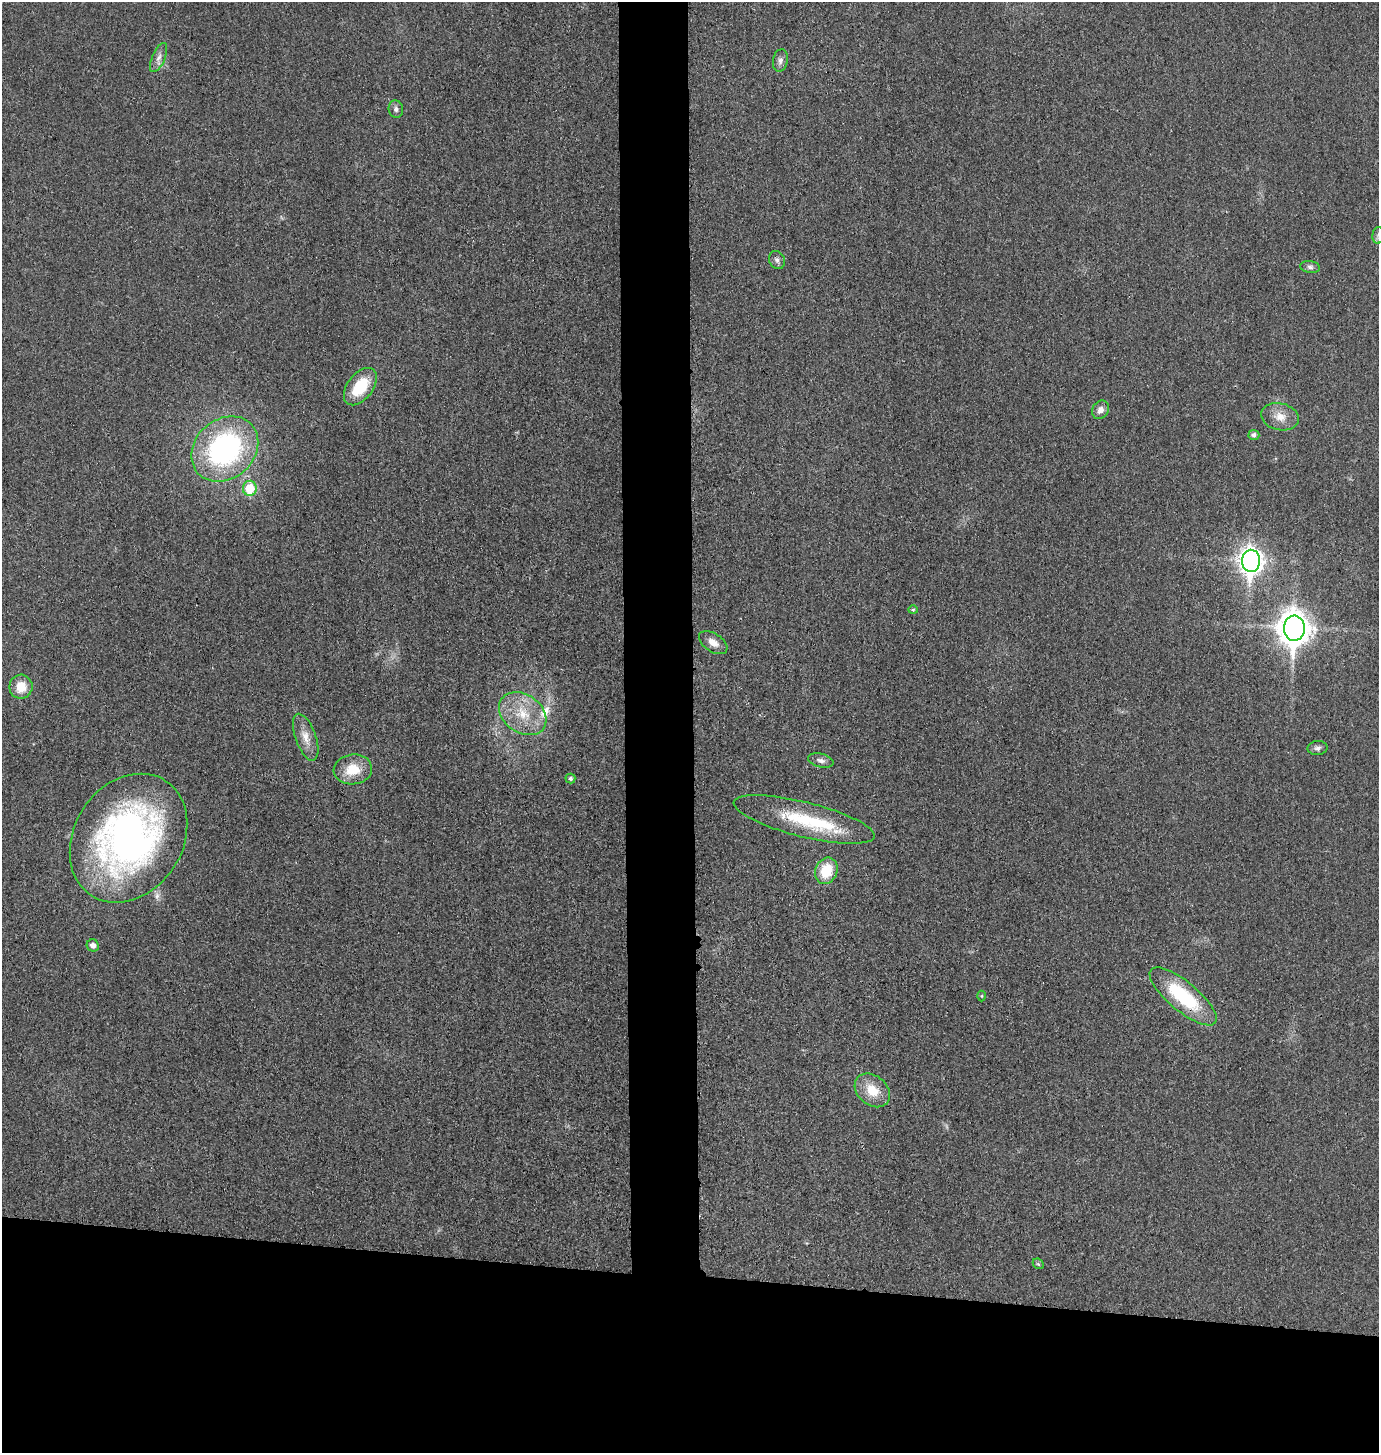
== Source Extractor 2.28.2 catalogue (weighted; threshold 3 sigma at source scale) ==
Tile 8 of 3 x 3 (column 2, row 3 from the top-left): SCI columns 1534-2910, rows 20-1470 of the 4402 x 4385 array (HDU 1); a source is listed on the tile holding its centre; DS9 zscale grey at full resolution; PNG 1381 x 1455 px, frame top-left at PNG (2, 2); each listed source drawn as its Kron ellipse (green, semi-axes under 4 px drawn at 4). Shown black and unused: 17% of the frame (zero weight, under 3 of 4 exposures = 2% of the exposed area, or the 3 px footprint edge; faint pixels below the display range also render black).
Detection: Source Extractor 2.28.2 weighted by HDU 2 'WHT'; one run over the whole footprint, this tile lists its part. Background 0.0332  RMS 0.006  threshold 0.0269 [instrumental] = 3 sigma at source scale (4.5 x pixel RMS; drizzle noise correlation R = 1.50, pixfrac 1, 0.05/0.05 arcsec/px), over >= 5 px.
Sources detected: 34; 3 inside a brighter listed object's ellipse — not listed separately; the other 31 listed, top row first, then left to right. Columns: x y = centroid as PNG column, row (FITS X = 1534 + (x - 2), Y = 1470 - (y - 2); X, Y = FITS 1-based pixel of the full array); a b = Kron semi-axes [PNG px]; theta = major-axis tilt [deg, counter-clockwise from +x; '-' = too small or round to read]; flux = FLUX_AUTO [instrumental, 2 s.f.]
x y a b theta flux
159 58 15 6 67 3.7
780 60 11 7 79 2.6
396 109 9 7 -82 2.4
1378 235 8 5 84 1.7
777 260 9 7 -63 2.1
1310 267 10 6 -9 2
360 387 21 12 53 23
1100 410 10 8 55 3.5
1280 417 19 13 -13 8.4
1254 435 5 5 - 2
225 449 36 29 42 130
250 488 7 7 - 21
1251 561 11 9 -89 490
913 610 5 4 - 0.74
1294 628 12 10 -88 1000
713 643 16 9 -33 5.4
21 687 12 11 - 11
523 714 26 19 -35 21
306 737 24 10 -70 7.6
1317 748 10 7 6 2.1
821 761 13 7 -15 2.9
353 769 19 15 7 15
570 778 5 5 - 1.5
804 819 72 17 -14 41
128 838 68 54 57 270
826 871 13 11 68 18
93 945 6 6 - 3.1
982 996 5 3 - 0.61
1183 996 42 14 -40 45
872 1090 19 14 -40 14
1038 1264 6 4 -43 0.84
Overlapping masked pixels (flux is a lower limit): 1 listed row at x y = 1183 996
Isophote crosses this tile's border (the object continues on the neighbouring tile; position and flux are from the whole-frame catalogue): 1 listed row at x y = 1378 235